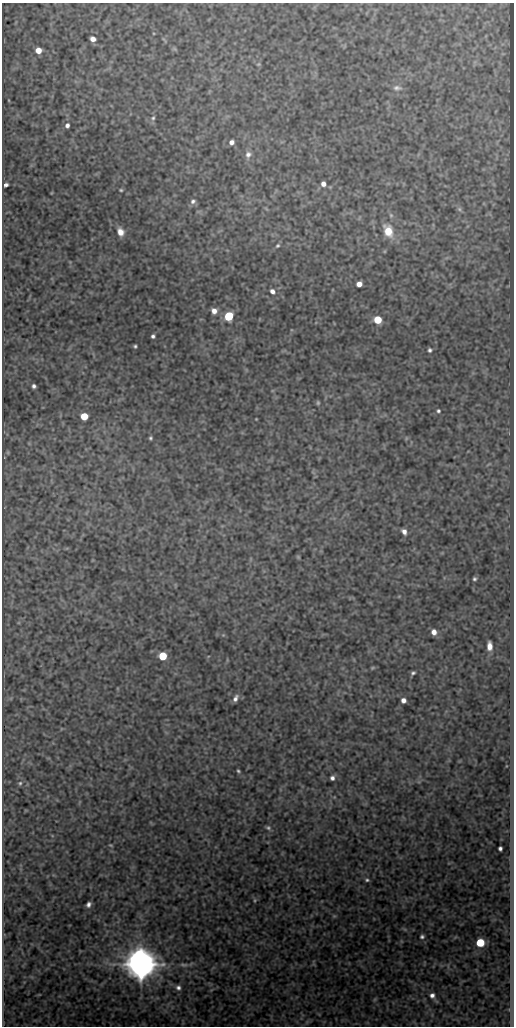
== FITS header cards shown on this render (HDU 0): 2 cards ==
NAXIS1  =                  512
NAXIS2  =                 1024

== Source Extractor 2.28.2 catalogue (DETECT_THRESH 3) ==
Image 512 x 1024 px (HDU 0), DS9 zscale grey, 1 PNG px = 1 image px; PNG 516 x 1028 px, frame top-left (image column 1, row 1024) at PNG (2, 3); no overlay
Background 327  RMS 0.81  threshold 2.43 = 3 sigma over >= 5 px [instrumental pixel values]
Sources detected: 60; all 60 listed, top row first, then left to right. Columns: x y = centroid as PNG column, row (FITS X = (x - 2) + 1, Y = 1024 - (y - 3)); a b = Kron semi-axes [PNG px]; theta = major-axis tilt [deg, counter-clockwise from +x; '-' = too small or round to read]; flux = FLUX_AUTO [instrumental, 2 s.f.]
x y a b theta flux
93 39 5 4 - 330
164 39 10 2 -54 73
175 49 7 4 -71 70
38 50 5 5 - 610
258 64 6 5 - 78
397 88 12 7 -5 240
153 118 6 5 - 100
67 125 6 5 - 190
231 142 5 5 - 250
248 154 9 7 69 250
323 184 5 4 - 300
6 185 5 3 - 140
121 190 4 3 - 65
193 201 8 7 - 180
459 209 6 6 - 100
388 231 13 9 -69 990
120 232 10 7 -67 460
277 246 6 5 - 94
359 284 5 5 - 400
272 291 7 5 -40 210
214 311 6 5 - 330
229 316 6 5 - 3500
378 320 5 5 - 1900
153 336 4 4 - 120
135 346 3 3 - 81
430 350 4 4 - 110
34 386 4 4 - 140
318 403 6 4 -77 81
438 411 5 5 - 94
84 416 5 5 - 1600
256 419 2 2 - 33
150 438 4 3 - 82
404 532 6 5 - 260
298 557 5 4 - 62
474 579 4 4 - 94
434 632 5 5 - 340
223 635 4 4 - 56
489 646 8 5 -88 380
163 656 5 5 - 2100
373 668 7 4 20 71
413 673 5 4 - 100
235 698 8 5 60 230
403 700 5 4 - 270
238 771 4 3 - 72
332 778 5 5 - 180
20 783 6 5 - 94
268 828 6 5 - 100
111 845 4 2 - 52
500 848 4 4 - 150
367 880 5 4 - 91
255 900 5 4 - 60
88 904 5 4 - 180
334 916 5 5 - 62
422 937 5 4 - 110
480 943 5 5 - 2500
138 959 5 4 - 20000
141 964 9 9 - 140000
184 965 11 5 -4 160
178 987 7 6 - 180
432 995 7 6 - 220